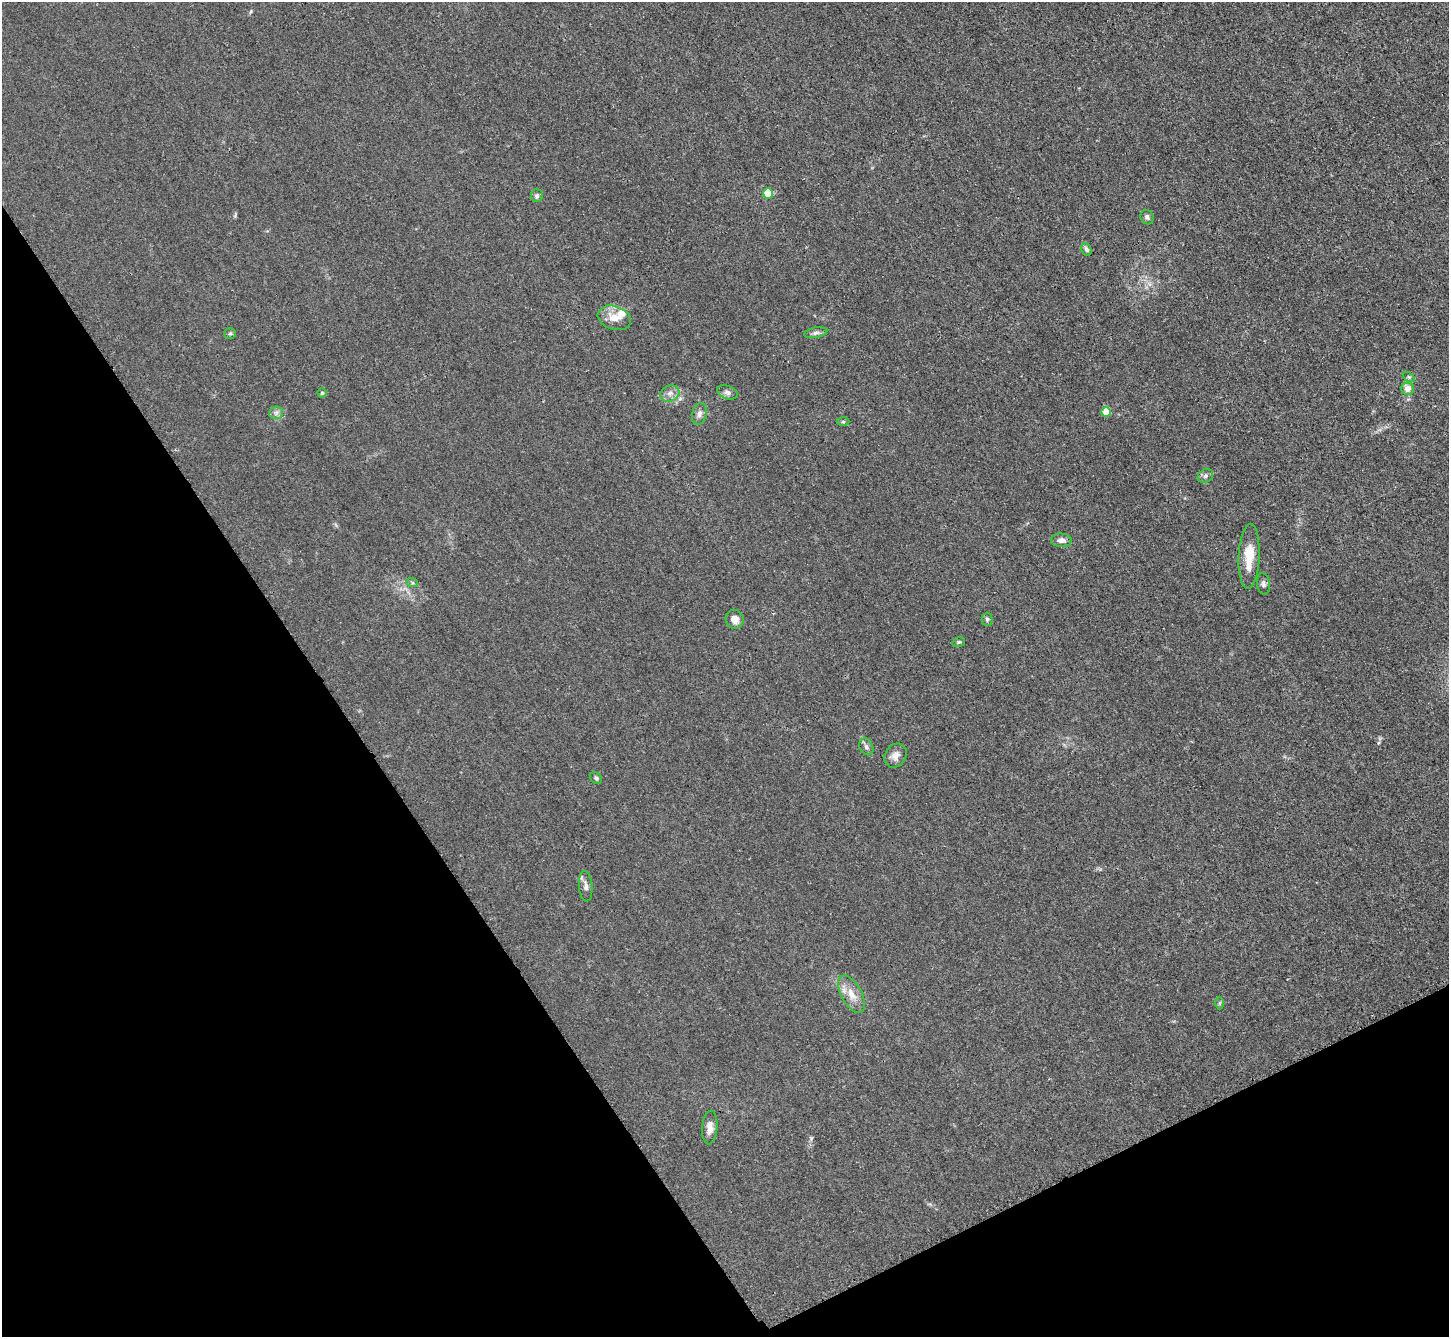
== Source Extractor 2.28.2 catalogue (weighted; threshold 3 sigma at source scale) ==
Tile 14 of 4 x 4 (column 2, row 4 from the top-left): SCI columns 1464-2910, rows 308-1642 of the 5823 x 5815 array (HDU 1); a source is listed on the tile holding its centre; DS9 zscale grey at full resolution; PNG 1451 x 1339 px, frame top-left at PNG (2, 2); each listed source drawn as its Kron ellipse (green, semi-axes under 4 px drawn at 4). Shown black and unused: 29% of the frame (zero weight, under 3 of 4 exposures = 2% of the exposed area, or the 3 px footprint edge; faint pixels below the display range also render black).
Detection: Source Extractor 2.28.2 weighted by HDU 2 'WHT'; one run over the whole footprint, this tile lists its part. Background 0.0138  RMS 0.0044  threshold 0.0199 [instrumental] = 3 sigma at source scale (4.5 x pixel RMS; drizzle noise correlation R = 1.50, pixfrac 1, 0.05/0.05 arcsec/px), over >= 5 px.
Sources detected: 33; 2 inside a brighter listed object's ellipse — not listed separately; the other 31 listed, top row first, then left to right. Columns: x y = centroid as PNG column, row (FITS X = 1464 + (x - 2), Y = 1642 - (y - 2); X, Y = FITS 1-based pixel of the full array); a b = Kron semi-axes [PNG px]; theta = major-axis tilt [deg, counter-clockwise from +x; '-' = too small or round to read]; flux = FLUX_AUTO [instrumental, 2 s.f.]
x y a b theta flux
768 194 5 5 - 15
537 196 6 6 - 1
1147 217 7 6 - 1.1
1086 249 6 5 - 1.1
614 318 17 11 -19 5.4
230 333 6 5 - 0.69
816 333 12 5 10 1.4
1409 377 7 4 -33 0.65
1408 389 6 6 - 3.6
727 392 11 6 -21 1.5
322 393 4 4 - 0.71
670 393 10 7 25 2.3
1106 412 5 5 - 9.7
276 413 7 6 - 1.3
699 414 11 7 77 1.9
843 422 6 4 -1 0.62
1205 476 8 6 32 1.2
1061 540 10 6 -4 2.1
1249 556 32 10 87 8.9
412 582 6 4 -20 0.59
1263 584 10 6 -82 1.3
735 619 9 9 - 3.5
987 619 6 5 - 0.8
959 642 6 4 20 0.61
866 747 9 6 -62 1.4
895 755 13 10 56 2.9
596 778 7 5 -46 0.92
586 886 15 7 -86 2
851 994 20 10 -61 5.5
1220 1003 6 4 89 0.55
710 1128 17 8 86 3.2